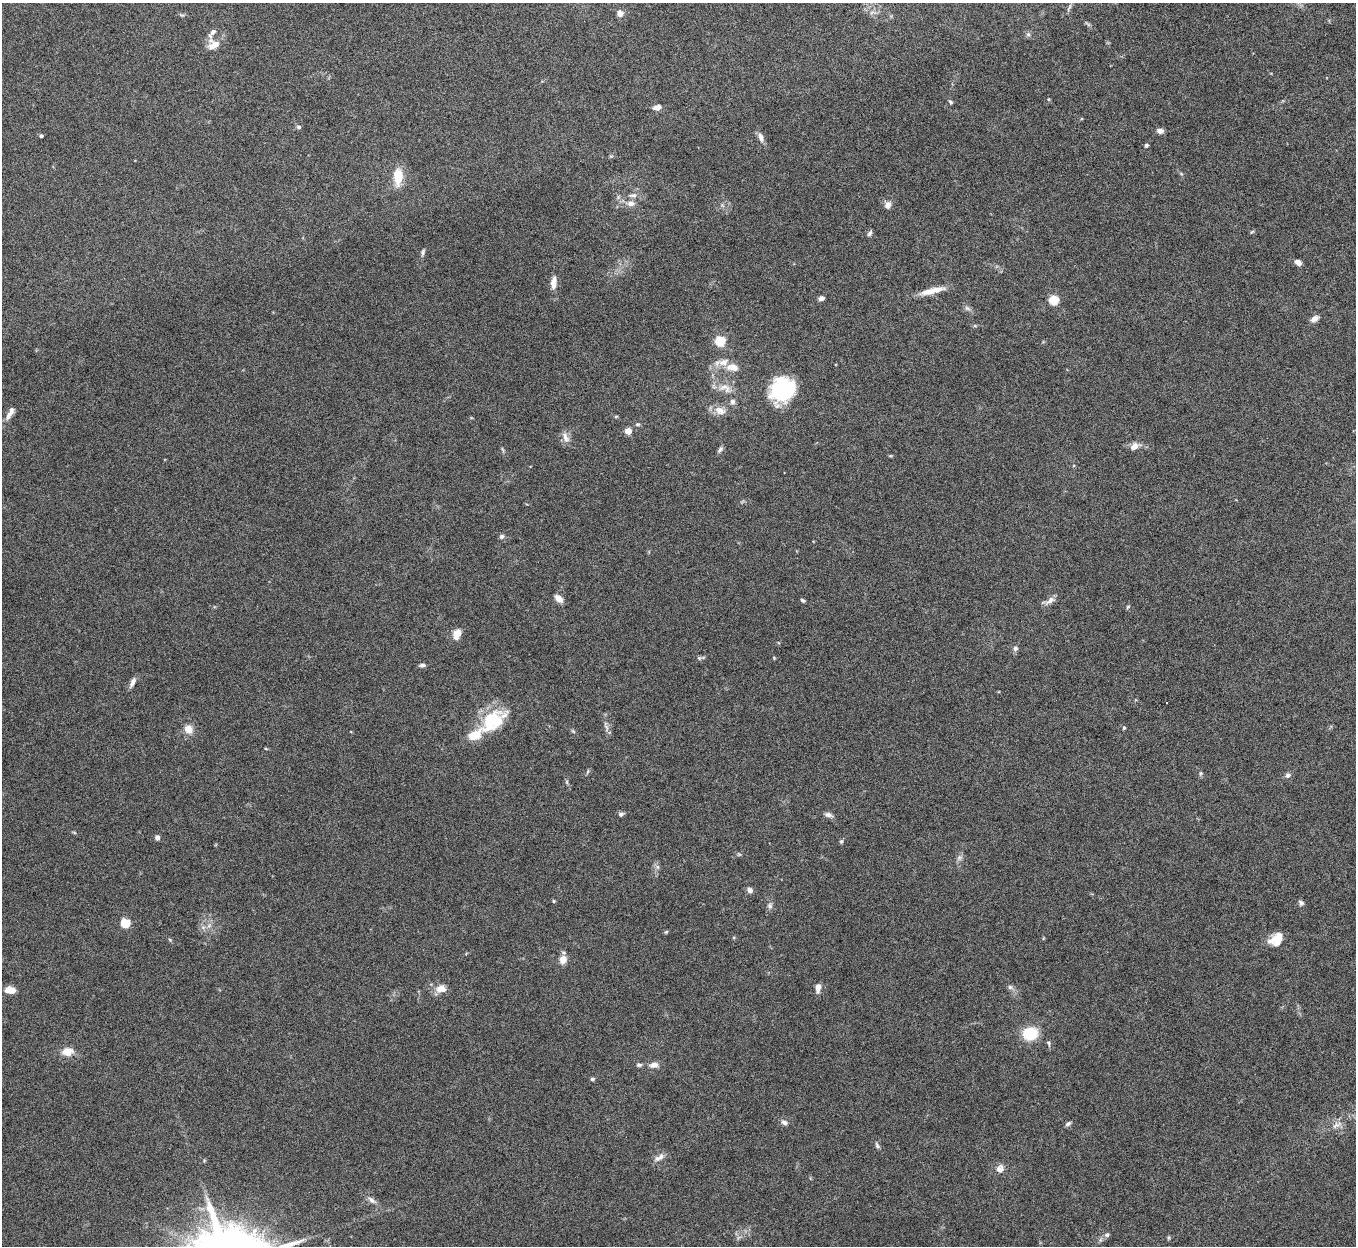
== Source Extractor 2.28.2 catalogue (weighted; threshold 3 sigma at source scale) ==
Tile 10 of 4 x 4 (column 2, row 3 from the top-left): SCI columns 1356-2709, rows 1395-2638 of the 5420 x 5405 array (HDU 1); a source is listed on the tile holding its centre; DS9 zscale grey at full resolution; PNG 1358 x 1248 px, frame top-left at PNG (2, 3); no overlay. Nothing masked; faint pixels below the display range render black.
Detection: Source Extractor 2.28.2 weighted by HDU 2 'WHT'; one run over the whole footprint, this tile lists its part. Background 0.142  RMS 0.0056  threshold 0.023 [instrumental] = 3 sigma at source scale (4.09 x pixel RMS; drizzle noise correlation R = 1.36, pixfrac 0.8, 0.05/0.05 arcsec/px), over >= 5 px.
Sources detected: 97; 1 inside a brighter object's white glare — not listed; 3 inside a brighter listed object's ellipse — not listed separately; the other 93 listed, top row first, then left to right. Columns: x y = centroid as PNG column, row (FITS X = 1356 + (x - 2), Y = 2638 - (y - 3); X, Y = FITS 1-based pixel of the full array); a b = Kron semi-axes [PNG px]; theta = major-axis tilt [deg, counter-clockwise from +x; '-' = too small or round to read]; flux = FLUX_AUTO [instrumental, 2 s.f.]
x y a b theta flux
1069 8 12 3 64 1.1
872 12 7 4 19 1.2
620 13 8 7 - 3
1028 34 6 5 - 1
213 45 15 13 25 6.3
950 102 6 4 -42 0.85
657 107 8 5 8 3.5
299 127 6 5 - 1
1160 131 7 6 - 2.3
41 136 4 4 - 0.85
761 137 11 6 -67 2.7
1146 145 5 4 - 0.99
398 177 22 11 90 9.4
633 195 12 6 7 2.1
630 203 10 8 -8 3.1
888 205 8 7 - 3
1252 232 7 3 45 0.58
870 233 7 5 56 1.1
423 252 9 5 72 1.1
1298 262 7 5 -33 2.9
553 282 17 7 85 4.2
932 291 33 7 13 7.6
821 298 6 5 - 2
1054 300 5 5 - 29
967 308 9 5 -30 1.5
1314 319 9 6 33 3
975 326 6 4 -18 0.65
720 341 5 5 - 37
732 367 19 11 -7 6
725 388 21 11 -26 6.4
782 390 25 21 46 42
732 402 7 6 - 1.9
719 410 16 10 -19 5.1
10 413 19 6 61 3.4
616 416 5 3 - 0.57
637 424 6 4 0 0.84
628 431 4 4 - 9
565 437 16 8 -65 3.3
1134 446 11 7 31 3.7
720 449 8 5 50 1.3
502 536 6 6 - 1.2
559 599 8 5 -42 4.7
803 600 5 3 - 0.92
1050 600 16 7 36 2.8
1128 607 6 4 46 0.68
457 634 11 8 60 5.8
1015 648 7 6 - 1.4
699 658 5 5 - 0.77
774 658 4 3 - 0.49
422 665 7 5 6 1.3
132 682 13 5 65 2.4
1166 702 2 2 - 0.51
490 721 28 16 76 22
606 728 12 5 -76 1.8
1124 728 4 3 - 0.64
188 729 11 9 -41 4.7
1201 773 5 5 - 0.78
1288 775 6 6 - 1.7
567 782 7 4 -72 0.76
621 814 8 6 16 1.2
828 815 11 6 -18 1.8
157 837 5 5 - 1.7
841 841 6 5 - 0.76
959 858 7 5 46 1.3
750 890 6 6 - 2.3
554 901 5 4 - 0.64
1301 903 7 6 - 1.3
770 906 8 7 - 1.6
125 923 9 8 - 7.5
203 927 7 4 -18 1.3
666 932 5 4 - 0.6
1276 939 17 12 40 8.2
170 940 6 3 -20 0.56
563 959 9 8 - 4.8
1010 987 6 5 - 1.3
441 988 11 9 6 5.3
818 988 10 5 81 3.1
10 990 11 7 -5 4.8
1030 1033 14 12 14 18
1049 1043 8 4 -83 0.98
68 1052 13 9 7 5.9
639 1065 8 5 0 1
654 1065 13 7 13 3
592 1079 5 4 - 0.94
784 1122 8 6 -18 1.9
1068 1124 7 5 33 1.2
1336 1125 15 5 33 2.7
877 1146 9 5 -57 1.2
659 1157 16 7 33 2.9
1000 1169 12 10 54 3.1
372 1200 12 6 -37 2.3
1107 1235 6 6 - 1.3
1169 1238 6 4 89 0.67